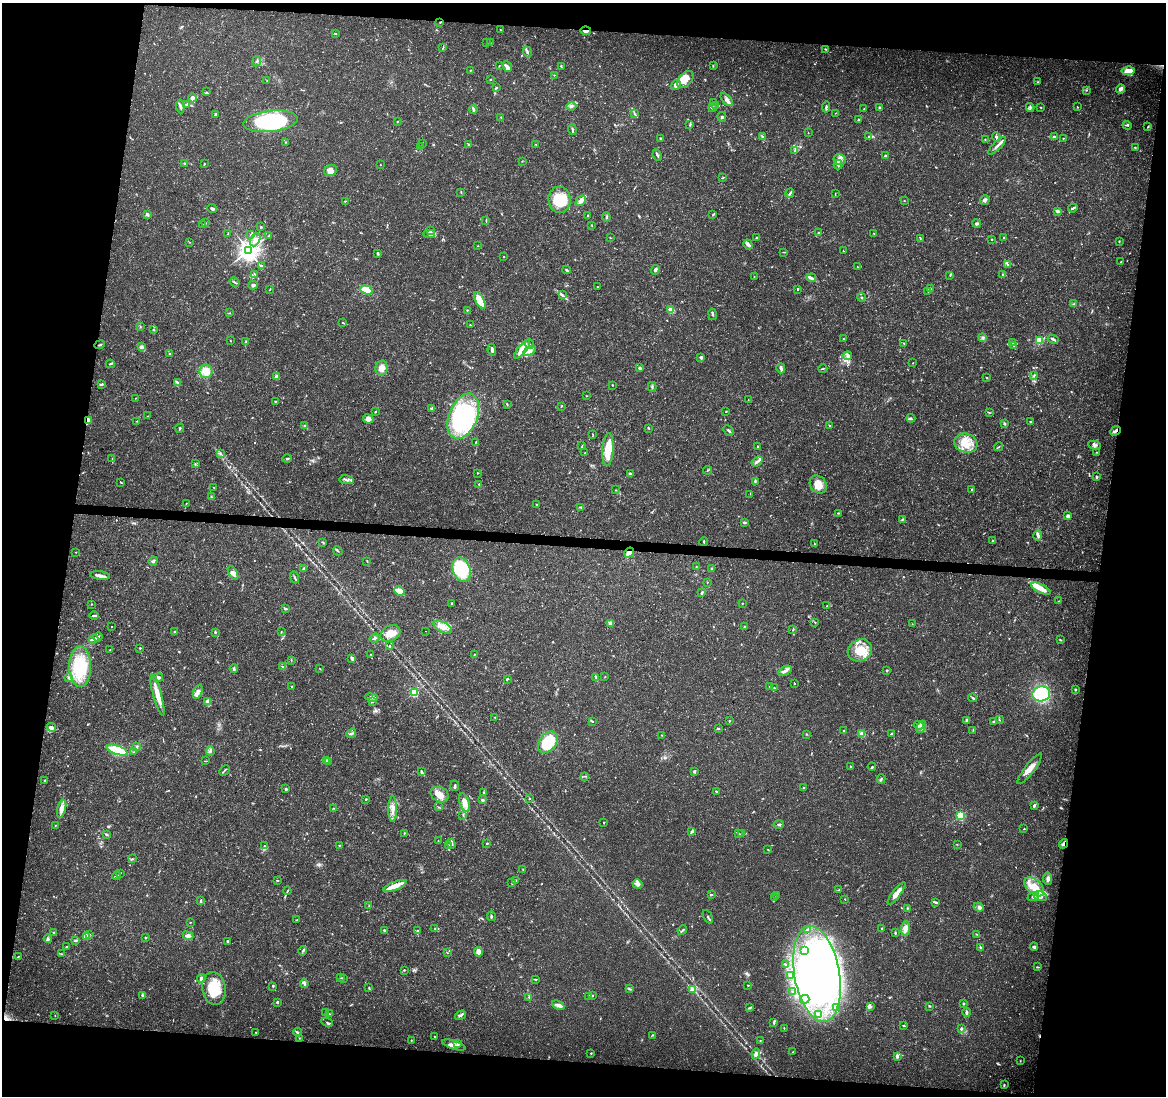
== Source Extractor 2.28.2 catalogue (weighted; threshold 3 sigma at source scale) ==
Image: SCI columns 1-4654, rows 226-4600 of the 4663 x 4883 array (HDU 1 of 3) = the unmasked area's bounding box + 8 px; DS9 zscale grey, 4 x 4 block average (1 PNG px = mean of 4 x 4 image px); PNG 1168 x 1098 px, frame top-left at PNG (2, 3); each listed source drawn as its Kron ellipse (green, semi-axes under 4 px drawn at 4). Shown black and unused: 18% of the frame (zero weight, under 3 of 5 exposures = <1% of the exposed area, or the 3 px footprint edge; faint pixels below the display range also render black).
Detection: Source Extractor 2.28.2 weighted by HDU 2 'WHT'. Background 0.031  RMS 0.0025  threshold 0.0113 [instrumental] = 3 sigma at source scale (4.5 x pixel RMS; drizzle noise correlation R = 1.50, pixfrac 1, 0.0396/0.0396 arcsec/px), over >= 5 px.
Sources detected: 834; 6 too faint to see at this stretch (4 x 4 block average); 17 inside a brighter object's white glare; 2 cosmic-ray / hot-pixel residue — neither listed nor drawn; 29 coinciding with a brighter row at this scale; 56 inside a brighter listed object's ellipse — not listed separately; of the other 724, all 500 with FLUX_AUTO >= 0.683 (the completeness limit of this list) listed and drawn (224 fainter detections not listed), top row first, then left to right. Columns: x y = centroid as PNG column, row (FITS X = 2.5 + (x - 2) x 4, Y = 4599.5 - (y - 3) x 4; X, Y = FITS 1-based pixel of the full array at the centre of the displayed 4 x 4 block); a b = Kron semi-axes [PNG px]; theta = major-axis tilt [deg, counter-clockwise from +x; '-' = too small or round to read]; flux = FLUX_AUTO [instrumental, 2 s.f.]
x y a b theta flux
440 22 2 2 - 0.71
500 29 2 2 - 0.73
586 31 5 2 - 4
335 34 2 2 - 2.1
487 43 2 2 - 1
490 43 2 2 - 0.82
443 48 3 2 - 1.1
825 49 3 2 - 1.8
527 52 5 2 - 2.6
257 61 5 2 - 2.8
499 66 3 2 - 0.75
713 66 3 2 - 1.3
507 67 6 2 -48 7.6
561 67 3 2 - 1.8
470 70 3 2 - 1.3
1128 71 7 3 5 18
554 75 2 2 - 0.79
685 79 10 6 46 24
491 80 2 2 - 0.95
267 81 2 2 - 0.94
1038 82 2 2 - 0.95
676 85 5 4 - 7.4
496 88 3 2 - 1.9
1120 89 4 3 - 7
1087 90 2 2 - 0.72
206 92 2 2 - 0.82
192 98 4 3 - 7.4
727 100 8 4 -47 6.2
714 102 2 2 - 0.85
186 104 4 2 - 2
716 105 3 2 - 1.7
180 106 7 2 -84 4.8
572 106 5 2 - 2.6
713 107 4 3 - 3
826 107 6 2 83 2.9
879 107 3 2 - 1.4
1041 107 2 2 - 0.83
1077 107 2 2 - 0.81
1030 108 4 2 - 3.2
473 109 4 2 - 2.9
864 109 2 2 - 0.79
835 113 2 2 - 0.79
215 114 3 2 - 3
634 114 3 2 - 1.3
501 117 3 2 - 0.95
722 117 5 2 - 1.6
858 120 3 2 - 1.5
271 121 27 10 7 170
397 121 2 2 - 1.1
690 125 3 2 - 1.5
1127 125 4 2 - 2.3
1148 127 3 2 - 1.5
572 129 6 2 -85 2.4
808 133 2 2 - 0.98
762 137 4 2 - 2.9
869 137 2 2 - 2.1
996 137 5 2 - 2.9
1054 137 4 2 - 2.7
660 138 2 2 - 1.9
1063 138 2 2 - 0.78
985 139 3 2 - 1.1
285 142 2 2 - 0.74
423 143 3 2 - 1.2
468 144 3 2 - 1.3
536 144 3 2 - 0.8
997 146 12 3 44 6
421 147 2 2 - 0.84
1135 147 2 2 - 1.4
795 151 4 2 - 1.7
657 155 6 2 -65 2.8
885 156 2 2 - 1
840 160 6 5 - 8
522 161 2 2 - 0.7
185 163 2 2 - 1.1
204 164 3 2 - 1.2
380 165 2 2 - 1.4
838 165 5 2 - 2.5
330 170 6 5 - 14
723 177 3 2 - 1.1
461 193 2 2 - 0.9
790 193 5 2 - 2.9
835 194 4 2 - 1.1
560 200 13 11 -84 62
904 200 2 2 - 0.75
985 200 5 4 - 4.3
345 201 2 2 - 0.86
581 201 6 3 44 8
1073 208 5 2 - 3.1
212 209 5 3 - 3.1
1058 211 4 2 - 5.8
713 214 3 2 - 1.2
148 215 4 3 - 2.6
587 215 2 2 - 0.7
606 217 4 2 - 2.4
486 220 2 2 - 0.89
205 223 2 2 - 1.1
976 223 4 3 - 3
202 225 2 2 - 0.87
592 226 2 2 - 0.72
261 227 3 2 - 1.1
431 231 2 2 - 0.71
819 232 3 2 - 1.2
874 233 2 2 - 0.72
228 234 4 2 - 1.1
429 234 6 3 -2 4
251 235 2 2 - 1
269 236 3 2 - 1.5
1004 237 3 2 - 1.1
610 238 4 2 - 0.78
756 238 3 2 - 1.3
920 238 3 2 - 1.4
992 239 2 2 - 1.5
255 240 7 4 63 8.4
1119 241 2 2 - 0.91
190 242 2 2 - 0.76
748 244 5 3 - 5.7
478 246 2 2 - 0.7
248 250 3 3 - 1100
843 251 2 2 - 1.2
784 252 2 2 - 0.79
378 253 3 2 - 2.7
504 257 2 2 - 0.69
1121 262 3 2 - 1
1008 264 2 2 - 1.2
261 266 4 2 - 4.4
857 267 2 2 - 0.69
566 270 4 2 - 2.5
655 270 5 3 - 3.9
255 274 4 2 - 1.2
1002 274 2 2 - 1.3
950 275 3 2 - 1.3
754 277 3 2 - 0.8
811 278 5 3 - 4
235 282 5 2 - 2.4
253 285 4 3 - 3.3
597 287 2 2 - 0.73
270 289 3 2 - 0.94
797 289 2 2 - 1.6
930 289 3 2 - 1.4
366 290 6 4 -19 29
928 291 2 2 - 1.5
562 295 3 2 - 2.2
861 298 4 2 - 1.7
480 300 9 4 -62 40
1073 304 2 2 - 0.68
467 310 2 2 - 1.2
671 310 2 2 - 61
229 313 3 2 - 1
713 314 6 2 -80 2.7
343 323 2 2 - 0.98
470 325 2 2 - 0.93
140 327 2 2 - 0.86
154 330 3 2 - 1.1
983 338 4 2 - 2.4
843 339 2 2 - 0.8
1053 339 5 2 - 4.2
1039 340 2 2 - 65
230 341 3 2 - 0.75
246 342 3 3 - 2.3
1013 342 4 2 - 1.5
904 343 2 2 - 1.4
529 344 5 2 - 2.4
100 345 5 2 - 1.7
1014 346 2 2 - 1
142 347 3 2 - 1.7
522 349 11 3 51 27
492 350 6 2 -83 4.5
530 351 6 4 34 8.3
170 354 3 2 - 1.1
847 356 4 3 - 3.8
701 357 3 3 - 3.2
913 363 2 2 - 1.1
110 364 4 2 - 1.9
382 368 7 6 - 12
640 368 3 3 - 3.4
781 368 5 2 - 5.6
823 369 4 2 - 1.4
206 371 7 6 - 18
1033 376 2 2 - 1.1
277 377 3 3 - 8.4
986 378 2 2 - 1
178 383 3 2 - 1.7
102 384 4 2 - 2.3
612 385 2 2 - 1.3
652 387 5 2 - 2.6
586 396 2 2 - 0.78
136 398 2 2 - 0.71
748 400 2 2 - 0.75
275 401 2 2 - 0.99
507 405 3 2 - 1.5
561 406 3 2 - 0.88
432 408 4 3 - 2.8
726 411 2 2 - 0.89
375 412 2 2 - 1.7
989 412 2 2 - 1.1
148 416 2 2 - 0.75
463 416 23 14 68 210
911 418 4 3 - 2.1
368 419 5 4 - 9.7
88 420 3 3 - 3.8
137 421 2 2 - 0.76
1030 422 2 2 - 2.1
1004 424 2 2 - 3.8
830 425 2 2 - 0.72
305 426 4 3 - 2.7
180 428 4 2 - 2.2
649 428 3 2 - 1.7
729 431 6 2 -48 2.3
1115 431 6 3 41 4
593 434 3 2 - 0.76
476 442 2 2 - 1.1
966 443 12 9 -17 26
1094 445 6 3 -9 4.3
582 446 3 2 - 0.87
757 446 2 2 - 1.5
998 447 4 2 - 1.5
608 449 16 5 86 33
1097 452 2 2 - 0.89
220 453 2 2 - 0.84
585 453 2 2 - 0.82
112 458 2 2 - 1.1
287 459 5 2 - 3.1
757 461 6 3 37 4.3
195 464 2 2 - 0.95
708 470 4 2 - 1.5
477 473 2 2 - 0.85
630 473 2 2 - 2.2
1096 476 4 2 - 1.9
347 480 7 3 -10 4.9
755 481 4 2 - 1.8
121 482 3 2 - 1.2
479 484 2 2 - 1.3
818 485 9 8 - 22
214 487 2 2 - 0.72
616 490 2 2 - 0.68
972 490 4 3 - 2
750 494 2 2 - 0.69
211 497 3 2 - 1.4
186 503 3 2 - 0.76
537 505 3 2 - 1.1
581 507 4 2 - 1.6
838 513 3 2 - 1.3
1068 516 2 2 - 23
902 519 3 2 - 1.6
744 522 3 2 - 2.4
1038 536 5 3 - 3.7
992 541 2 2 - 1.6
323 542 3 2 - 1.2
704 542 4 2 - 1.6
814 544 2 2 - 0.85
338 551 5 2 - 1.6
76 552 2 2 - 0.82
629 553 5 3 - 15
153 561 5 3 - 2.9
367 561 2 2 - 1.2
696 567 2 2 - 0.74
303 569 3 2 - 3
711 569 3 2 - 1.7
462 570 13 8 -72 110
233 573 7 4 -60 8
100 576 10 3 -8 6.8
295 577 6 2 -67 2.7
707 582 2 2 - 1.1
1041 589 10 3 -27 18
400 591 5 4 - 17
702 593 4 2 - 2.1
1059 601 3 2 - 1.2
452 603 3 2 - 2.6
92 604 2 2 - 0.82
742 604 2 2 - 0.95
827 606 3 2 - 1.3
286 609 3 2 - 2.3
94 616 5 2 - 3.3
815 622 2 2 - 0.83
610 624 4 2 - 2.4
912 624 4 2 - 0.83
745 626 2 2 - 1
112 627 2 2 - 1.6
443 627 10 5 -27 13
793 630 3 2 - 1.1
175 631 2 2 - 2.9
426 631 2 2 - 0.87
215 632 3 3 - 2
281 632 3 2 - 0.82
390 633 10 7 30 18
98 637 5 2 - 2.1
375 638 5 3 - 2.5
94 639 5 2 - 3.1
1060 640 3 2 - 1.5
390 646 2 2 - 2.3
140 648 3 2 - 1.2
110 650 3 2 - 1.1
860 650 12 10 27 33
371 654 2 2 - 0.73
474 654 3 2 - 0.91
352 658 3 2 - 6
291 660 2 2 - 0.83
80 667 20 11 -90 84
283 667 3 2 - 1
234 668 4 2 - 2.4
319 668 2 2 - 0.75
887 670 2 2 - 2.1
785 671 7 2 32 6.7
158 677 5 4 - 4.5
596 677 3 2 - 1.3
605 677 2 2 - 0.74
69 678 4 4 - 3.2
507 679 4 2 - 1.9
794 683 2 2 - 1.5
291 686 3 2 - 0.98
770 686 2 2 - 0.72
774 688 2 2 - 1.3
1075 690 2 2 - 1.4
198 692 7 3 68 6.5
414 693 2 2 - 150
1041 694 9 7 12 93
157 695 21 4 -74 23
371 697 6 3 -10 5
973 698 4 2 - 2.4
208 702 3 3 - 10
373 702 2 2 - 1
495 717 2 2 - 0.89
729 720 2 2 - 1.7
999 720 3 2 - 1
592 721 3 2 - 2
966 721 3 2 - 1.6
993 722 2 2 - 1.1
919 725 5 2 - 3.4
51 727 5 4 - 7.3
921 727 6 3 62 5.1
718 728 2 2 - 1.2
973 730 2 2 - 0.76
844 731 3 2 - 1.9
351 733 5 2 - 2.3
891 733 2 2 - 1.1
807 734 2 2 - 0.82
862 734 2 2 - 63
662 735 2 2 - 0.91
548 742 12 8 52 87
136 747 3 2 - 1.5
117 750 11 4 -18 84
210 751 4 2 - 2.4
134 752 2 2 - 0.93
326 760 2 2 - 2.8
205 761 4 2 - 1.1
328 762 3 2 - 2.2
851 766 3 2 - 1.2
872 767 4 2 - 1.4
1030 769 19 5 52 16
224 770 6 2 45 1.8
694 771 4 3 - 2.4
421 772 4 2 - 3.2
585 776 3 2 - 0.78
881 779 4 2 - 2.1
44 780 3 2 - 0.97
455 786 5 2 - 2.3
803 787 2 2 - 0.9
286 789 2 2 - 11
483 792 2 2 - 1.5
717 792 3 2 - 3.1
440 795 9 7 -27 19
529 798 2 2 - 1.4
366 799 3 2 - 1.3
482 800 2 2 - 13
465 802 10 4 -72 16
1034 805 3 2 - 3.6
438 807 2 2 - 0.88
333 808 3 2 - 0.93
62 809 9 4 75 8.6
392 809 13 4 90 12
463 815 2 2 - 1.2
960 816 2 2 - 160
604 823 2 2 - 1.1
779 825 5 3 - 3
55 826 2 2 - 0.91
1024 829 2 2 - 0.71
692 831 3 2 - 3.5
404 833 2 2 - 0.9
738 833 3 2 - 1
106 834 4 2 - 2.2
742 834 2 2 - 0.73
438 840 2 2 - 0.75
487 843 2 2 - 1.7
451 844 5 3 - 4.3
957 844 2 2 - 0.72
1063 844 5 3 - 3.7
339 845 2 2 - 1.1
449 845 3 2 - 1.1
265 846 2 2 - 0.87
768 850 2 2 - 0.84
132 859 3 2 - 1.6
523 870 3 2 - 0.77
120 873 3 2 - 0.93
116 876 4 2 - 2
1048 879 6 3 -87 4.7
277 880 3 2 - 1.1
515 880 2 2 - 3.1
512 883 4 2 - 1.4
637 884 5 3 - 4.6
395 886 12 4 21 18
1034 887 11 7 -44 37
839 889 4 2 - 0.86
287 891 4 2 - 1.4
897 893 13 3 53 18
711 895 3 2 - 1.3
777 895 3 2 - 1.1
1033 896 6 3 20 4.1
1040 896 6 5 - 11
775 898 3 2 - 1.3
845 899 2 2 - 0.86
201 900 4 2 - 1.6
936 902 4 2 - 1.9
369 906 2 2 - 0.85
979 907 5 4 - 5.3
907 908 2 2 - 1.5
491 916 5 2 - 2.1
708 917 7 2 -62 2
297 920 3 2 - 0.99
190 922 2 2 - 0.99
435 928 2 2 - 0.72
882 928 2 2 - 1.4
905 928 7 3 85 8.4
808 929 2 2 - 1
384 930 2 2 - 3.5
417 930 3 2 - 1.2
682 930 5 2 - 2.3
53 933 3 2 - 1.3
895 933 4 2 - 2
89 934 2 2 - 0.71
977 934 2 2 - 1.1
86 936 4 2 - 2.8
188 936 5 3 - 5.4
145 937 2 2 - 2.4
48 938 4 2 - 2.8
75 941 4 2 - 2
227 941 2 2 - 1.5
66 947 2 2 - 1.8
1034 947 4 3 - 2.6
981 948 4 2 - 3.9
804 950 2 2 - 1.1
303 951 5 2 - 2.4
478 952 4 3 - 11
447 953 2 2 - 0.89
61 954 2 2 - 0.81
18 956 2 2 - 1.1
785 964 3 2 - 1.3
1037 967 3 2 - 1.6
404 970 2 2 - 1.2
817 974 48 22 -80 350
790 975 3 3 - 3.4
201 978 4 2 - 4
341 978 2 2 - 0.71
343 978 2 2 - 0.98
536 979 3 2 - 1.4
304 983 4 3 - 3.8
748 985 2 2 - 1.2
273 986 3 2 - 2
369 987 2 2 - 1.1
214 989 16 11 -81 57
629 989 4 2 - 2
693 990 3 2 - 17
793 992 2 2 - 0.74
142 995 3 2 - 2.2
589 996 3 2 - 1.4
592 996 2 2 - 1
529 997 2 2 - 0.78
805 999 5 2 - 2.7
277 1002 2 2 - 3.6
963 1003 3 2 - 1.4
558 1005 6 3 -24 4.9
870 1006 3 2 - 2
929 1006 3 2 - 1.9
837 1007 4 3 - 3.3
750 1008 3 2 - 1.7
966 1012 4 2 - 3.7
326 1013 3 2 - 3.2
329 1014 4 2 - 1.6
819 1014 3 2 - 1.9
461 1015 6 3 30 4.1
55 1016 2 2 - 0.7
327 1022 6 2 -27 2.5
774 1022 4 2 - 1.9
904 1026 3 2 - 1.6
784 1028 2 2 - 0.71
961 1029 3 2 - 2
256 1032 2 2 - 0.76
297 1032 4 2 - 2.3
652 1035 2 2 - 0.98
435 1036 2 2 - 2.3
299 1038 2 2 - 0.71
411 1040 3 2 - 1
760 1041 2 2 - 0.89
458 1043 3 2 - 2.4
454 1045 12 3 -18 8
793 1052 2 2 - 1.1
591 1053 2 2 - 1.4
756 1054 5 3 - 5.1
897 1057 3 2 - 2.2
1020 1061 2 2 - 0.75
1004 1085 3 2 - 1.4
Overlapping masked pixels (flux is a lower limit): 5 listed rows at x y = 586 31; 88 420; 1115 431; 629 553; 1063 844
Diffuse or blended objects may show on this block-average render without a row.